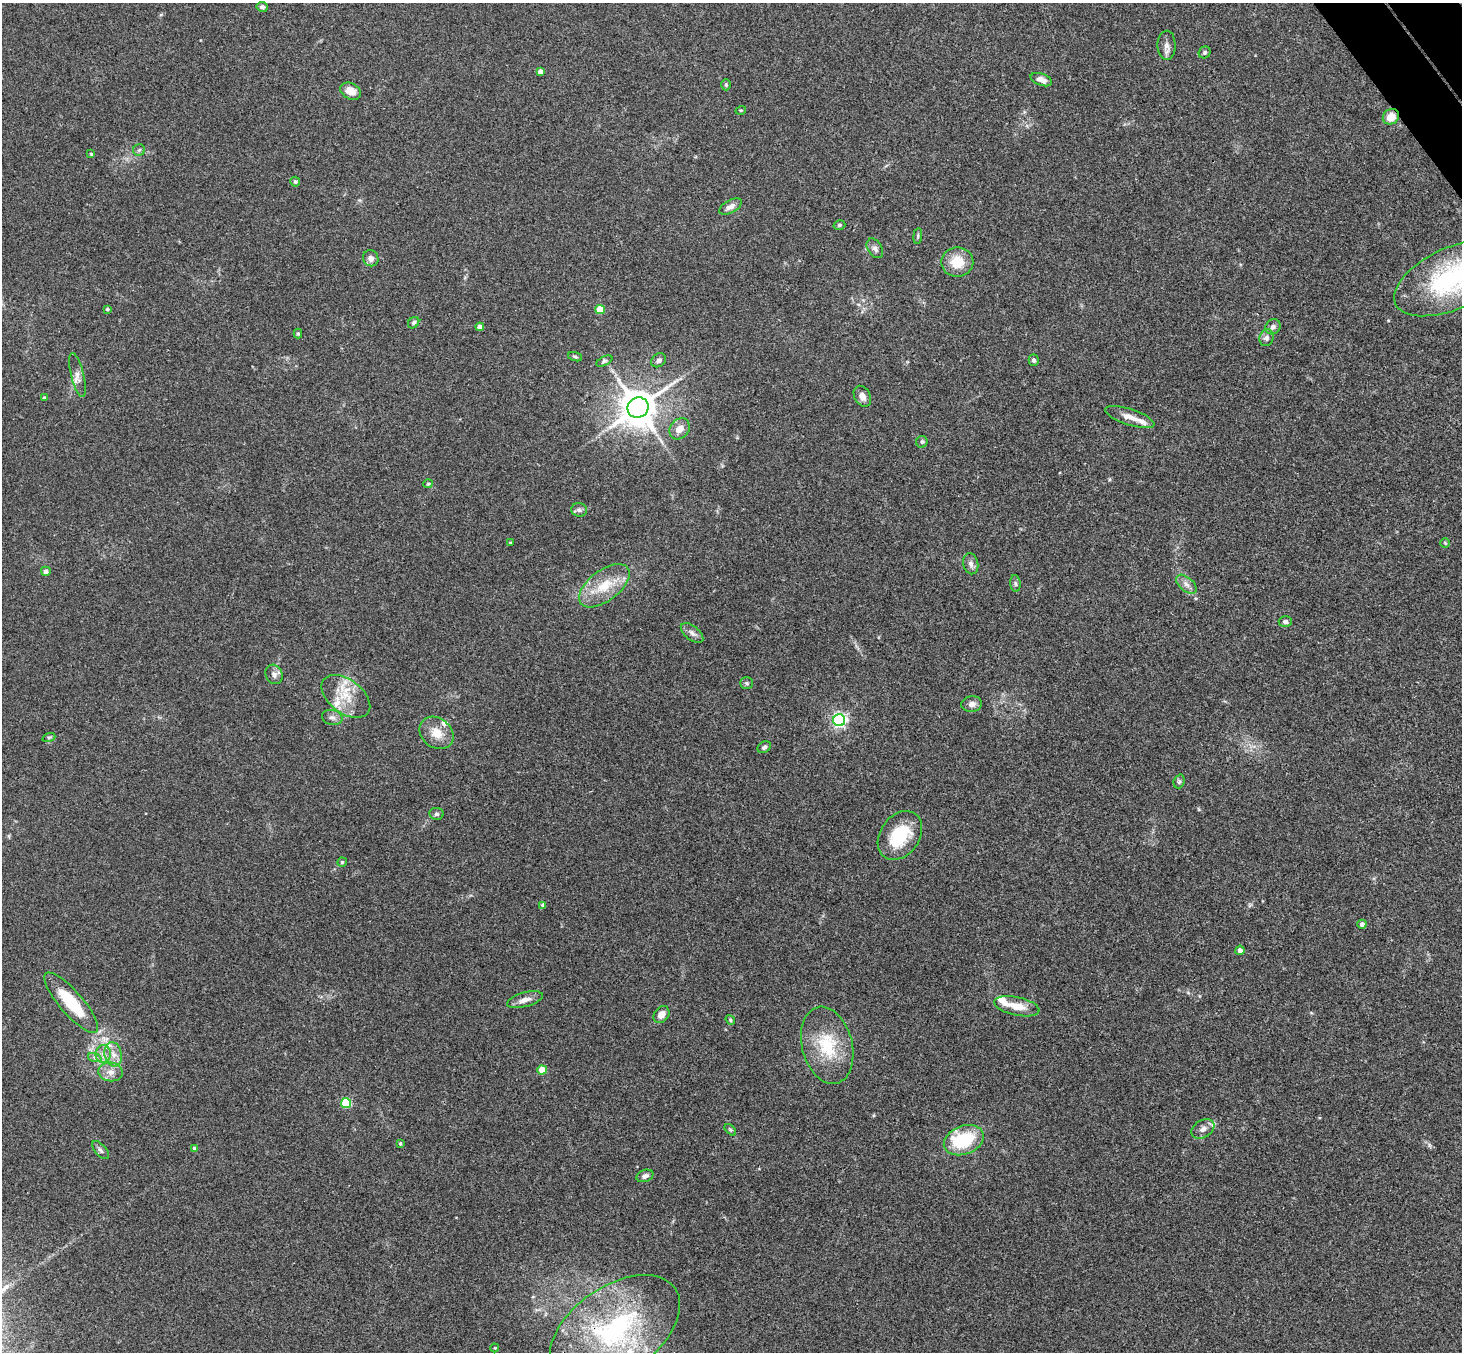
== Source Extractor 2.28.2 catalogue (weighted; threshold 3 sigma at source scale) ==
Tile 10 of 4 x 4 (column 2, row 3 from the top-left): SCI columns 1514-2973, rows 1681-3030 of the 5942 x 5923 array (HDU 1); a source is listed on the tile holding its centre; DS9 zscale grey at full resolution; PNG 1464 x 1354 px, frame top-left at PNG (2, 3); each listed source drawn as its Kron ellipse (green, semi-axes under 4 px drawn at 4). Shown black and unused: <1% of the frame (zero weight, under 3 of 4 exposures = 6% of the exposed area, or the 3 px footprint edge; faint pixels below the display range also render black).
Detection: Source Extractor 2.28.2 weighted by HDU 2 'WHT'; one run over the whole footprint, this tile lists its part. Background 0.168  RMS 0.0077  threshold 0.0348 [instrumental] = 3 sigma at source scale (4.5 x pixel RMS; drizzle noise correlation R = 1.50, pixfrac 1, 0.05/0.05 arcsec/px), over >= 5 px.
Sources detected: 93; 1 inside a brighter object's white glare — neither listed nor drawn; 7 inside a brighter listed object's ellipse — not listed separately; the other 85 listed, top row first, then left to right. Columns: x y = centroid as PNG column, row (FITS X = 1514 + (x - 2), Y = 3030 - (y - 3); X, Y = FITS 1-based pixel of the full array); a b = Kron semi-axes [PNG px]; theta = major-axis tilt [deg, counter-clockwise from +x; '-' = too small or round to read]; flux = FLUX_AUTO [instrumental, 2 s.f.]
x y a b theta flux
262 7 6 5 - 1.8
1167 45 14 9 88 4.3
1205 52 6 5 - 1.6
540 72 4 4 - 4.6
1041 80 11 6 -20 4.9
726 85 5 5 - 1.1
351 91 11 8 -27 8.4
741 110 5 3 - 0.77
1391 117 8 7 - 9.9
139 150 6 6 - 1.6
91 154 4 4 - 1
295 182 5 5 - 1.6
730 207 12 6 30 3.9
839 225 6 4 16 1.4
918 236 8 4 83 1.2
875 248 11 7 -57 2.9
371 258 8 7 - 4
957 262 16 15 - 17
1454 278 64 30 24 100
107 309 4 3 - 1.3
600 310 5 4 - 20
414 323 6 5 - 1.6
480 327 4 4 - 6.9
1273 327 8 7 - 2.7
298 334 5 4 - 1
1266 338 8 7 - 2.8
575 357 7 3 -18 1.2
658 360 8 6 39 2.8
1034 360 6 5 - 1.9
604 361 8 4 27 1.6
77 375 22 6 -76 5
862 396 11 8 -61 4.9
44 398 3 3 - 1.3
638 408 11 10 - 2100
1130 417 26 8 -18 7.4
680 429 11 9 54 6.9
922 442 6 5 - 1.4
428 484 5 4 - 0.98
579 510 8 6 -3 2.2
510 543 3 2 - 0.65
1445 543 5 4 - 0.84
971 564 11 7 -78 3.5
46 571 5 4 - 2.7
1015 583 8 5 -83 1.6
1186 584 12 7 -41 4.2
604 586 29 15 37 22
1285 622 6 5 - 2.3
692 633 13 7 -38 3.6
274 674 10 8 -63 3.7
747 683 6 5 - 1.3
346 696 28 16 -37 21
972 704 10 8 6 4
332 717 10 7 -17 3.1
839 720 6 6 - 190
436 733 18 14 -39 11
49 737 6 4 18 1.2
764 747 7 5 30 1.7
1179 781 7 5 70 1.7
436 814 7 6 - 1.7
900 835 27 19 54 34
342 862 5 4 - 0.99
543 905 4 3 - 2
1362 924 4 4 - 2.8
1240 950 4 4 - 3
525 1000 18 7 15 5.7
71 1003 38 11 -49 35
1017 1006 23 9 -12 12
661 1015 9 7 50 6.4
730 1020 5 4 - 1.1
827 1045 39 25 -75 38
103 1054 9 7 -89 4.4
113 1054 12 8 -80 6.7
95 1058 7 4 -19 1.7
542 1070 4 4 - 17
111 1072 12 9 -6 5.9
346 1103 5 5 - 47
1203 1129 12 8 32 3.9
730 1130 7 4 -44 1.2
964 1140 21 14 21 41
400 1144 3 3 - 1
194 1149 4 4 - 2.1
101 1150 11 5 -48 2.1
645 1176 9 6 22 3
615 1330 73 43 35 140
495 1348 4 4 - 0.79
Overlapping masked pixels (flux is a lower limit): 2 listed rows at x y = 1391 117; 615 1330
Isophote crosses this tile's border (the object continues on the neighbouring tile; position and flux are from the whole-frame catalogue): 1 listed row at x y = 1454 278